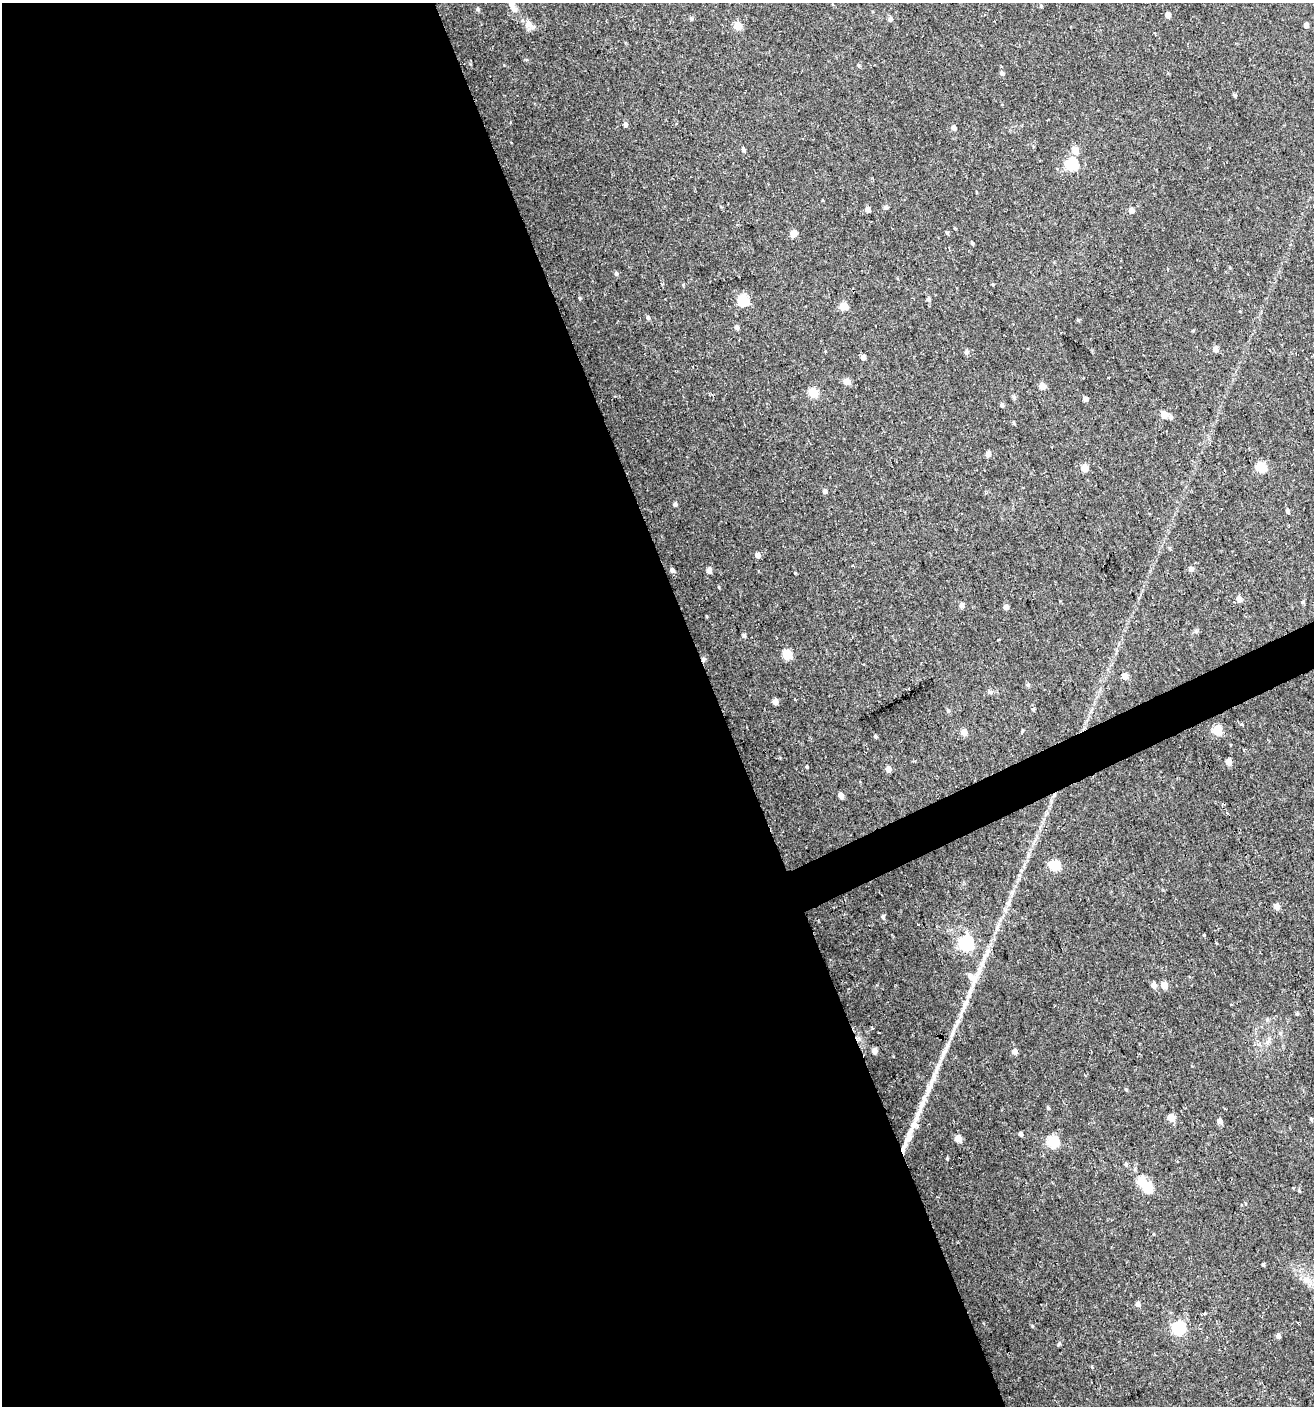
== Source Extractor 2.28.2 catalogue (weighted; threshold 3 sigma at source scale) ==
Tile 9 of 4 x 4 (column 1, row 3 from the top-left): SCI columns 83-1394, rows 1405-2808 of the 5473 x 5615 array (HDU 1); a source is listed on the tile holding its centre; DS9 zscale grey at full resolution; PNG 1316 x 1408 px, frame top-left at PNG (2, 3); no overlay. Shown black and unused: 56% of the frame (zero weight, under 2 of 3 exposures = <1% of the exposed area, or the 3 px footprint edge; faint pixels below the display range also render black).
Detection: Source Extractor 2.28.2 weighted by HDU 2 'WHT'; one run over the whole footprint, this tile lists its part. Background 0.0247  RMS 0.0041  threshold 0.0186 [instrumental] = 3 sigma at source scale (4.5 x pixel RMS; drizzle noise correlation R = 1.50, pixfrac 1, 0.0396/0.0396 arcsec/px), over >= 5 px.
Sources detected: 116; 1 inside a brighter object's white glare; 1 cosmic-ray / hot-pixel residue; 1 long thin detection or spike segment (spike, bleed or trail) — not listed; the other 113 listed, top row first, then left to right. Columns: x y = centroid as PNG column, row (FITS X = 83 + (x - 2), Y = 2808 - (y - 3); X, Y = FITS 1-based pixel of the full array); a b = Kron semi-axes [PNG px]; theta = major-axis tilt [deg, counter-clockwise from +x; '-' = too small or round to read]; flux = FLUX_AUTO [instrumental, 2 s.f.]
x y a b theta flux
512 6 17 7 -60 3.5
1041 6 4 4 - 0.51
478 9 5 5 - 0.72
1168 15 4 4 - 3
691 19 6 4 -69 0.59
890 19 5 5 - 1.3
530 25 17 7 -44 2.6
737 25 5 5 - 11
1306 25 4 4 - 1.7
858 65 5 5 - 0.61
1002 73 6 5 - 1.1
1235 95 5 4 - 0.64
625 124 5 4 - 1.4
953 128 5 4 - 1.5
743 149 5 4 - 0.94
1075 150 5 5 - 7
1072 164 6 6 - 38
976 192 4 3 - 0.31
886 207 5 5 - 1.1
867 209 5 4 - 2.6
1131 210 4 4 - 2.8
793 233 5 5 - 7
947 233 5 4 - 0.55
972 243 5 4 - 0.61
1168 269 3 3 - 1.2
616 273 6 4 -87 0.83
683 285 5 3 - 0.37
579 298 5 3 - 0.46
928 299 5 5 - 0.87
743 300 6 5 - 36
844 306 5 5 - 13
648 317 5 4 - 0.93
1078 320 5 4 - 0.47
737 327 5 5 - 1.3
1215 349 5 4 - 2.9
966 352 6 6 - 1
863 357 4 4 - 2.1
1109 377 3 3 - 1
847 381 5 5 - 4.8
1042 386 8 6 -36 2.4
813 392 5 5 - 18
1085 399 4 4 - 1.7
1002 405 5 4 - 0.94
1164 415 5 5 - 6
1171 417 6 5 - 1.1
988 453 5 5 - 1.8
1084 467 5 5 - 7
1261 467 5 5 - 26
825 491 4 4 - 1.7
675 504 5 4 - 0.99
1288 511 5 4 - 0.93
1170 548 5 3 - 0.45
758 555 5 4 - 2.4
1191 568 5 5 - 1.4
672 570 4 4 - 1.4
709 570 4 4 - 3
795 573 3 3 - 0.31
1239 599 5 5 - 3.2
962 605 5 4 - 1.8
1006 607 4 4 - 2.5
744 635 5 4 - 0.83
998 640 3 3 - 1.1
787 654 6 5 - 17
864 664 3 2 - 0.44
1125 676 5 4 - 4
1028 685 5 5 - 0.75
909 689 3 3 - 1.3
990 692 6 5 - 0.76
795 699 3 3 - 1.3
775 701 4 4 - 2.9
1033 709 5 3 - 0.49
948 710 6 4 -67 0.68
1242 724 4 3 - 0.54
1217 730 5 5 - 17
964 732 5 5 - 3.8
875 736 4 3 - 0.73
1229 762 5 4 - 3.9
807 767 4 3 - 0.47
888 769 5 4 - 3
840 795 5 4 - 2.5
1055 865 6 6 - 25
1276 906 4 4 - 3.9
883 917 6 5 - 0.82
918 924 3 3 - 0.65
966 943 6 6 - 83
970 976 16 11 -22 3.6
1154 985 5 5 - 2.2
1164 985 5 5 - 5.7
965 1003 20 5 63 3.2
1297 1014 5 4 - 0.55
872 1028 3 3 - 0.57
879 1033 2 2 - 0.46
874 1051 6 6 - 1.4
1015 1051 5 5 - 2.2
1126 1089 4 4 - 0.46
1048 1108 4 4 - 0.5
1171 1118 5 5 - 9.7
1311 1119 5 3 - 0.41
1220 1121 5 5 - 2
1021 1134 4 3 - 1.4
909 1136 37 7 70 8.3
958 1139 5 5 - 6.5
1053 1142 6 6 - 34
947 1158 4 3 - 0.4
1126 1164 5 4 - 0.79
1148 1187 6 5 - 23
1299 1190 4 4 - 0.44
1263 1264 3 3 - 0.56
1138 1304 5 4 - 1.8
1204 1314 4 3 - 0.51
1179 1327 6 6 - 58
1278 1336 4 4 - 1.7
1059 1343 5 4 - 0.61
Isophote crosses this tile's border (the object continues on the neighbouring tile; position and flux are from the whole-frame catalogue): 1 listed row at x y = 512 6
Unlisted compact peaks at least as high as the median listed source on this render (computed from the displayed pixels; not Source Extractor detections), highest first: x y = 1032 1326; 706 616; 1303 602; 955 1026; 993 284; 504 65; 1092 1367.